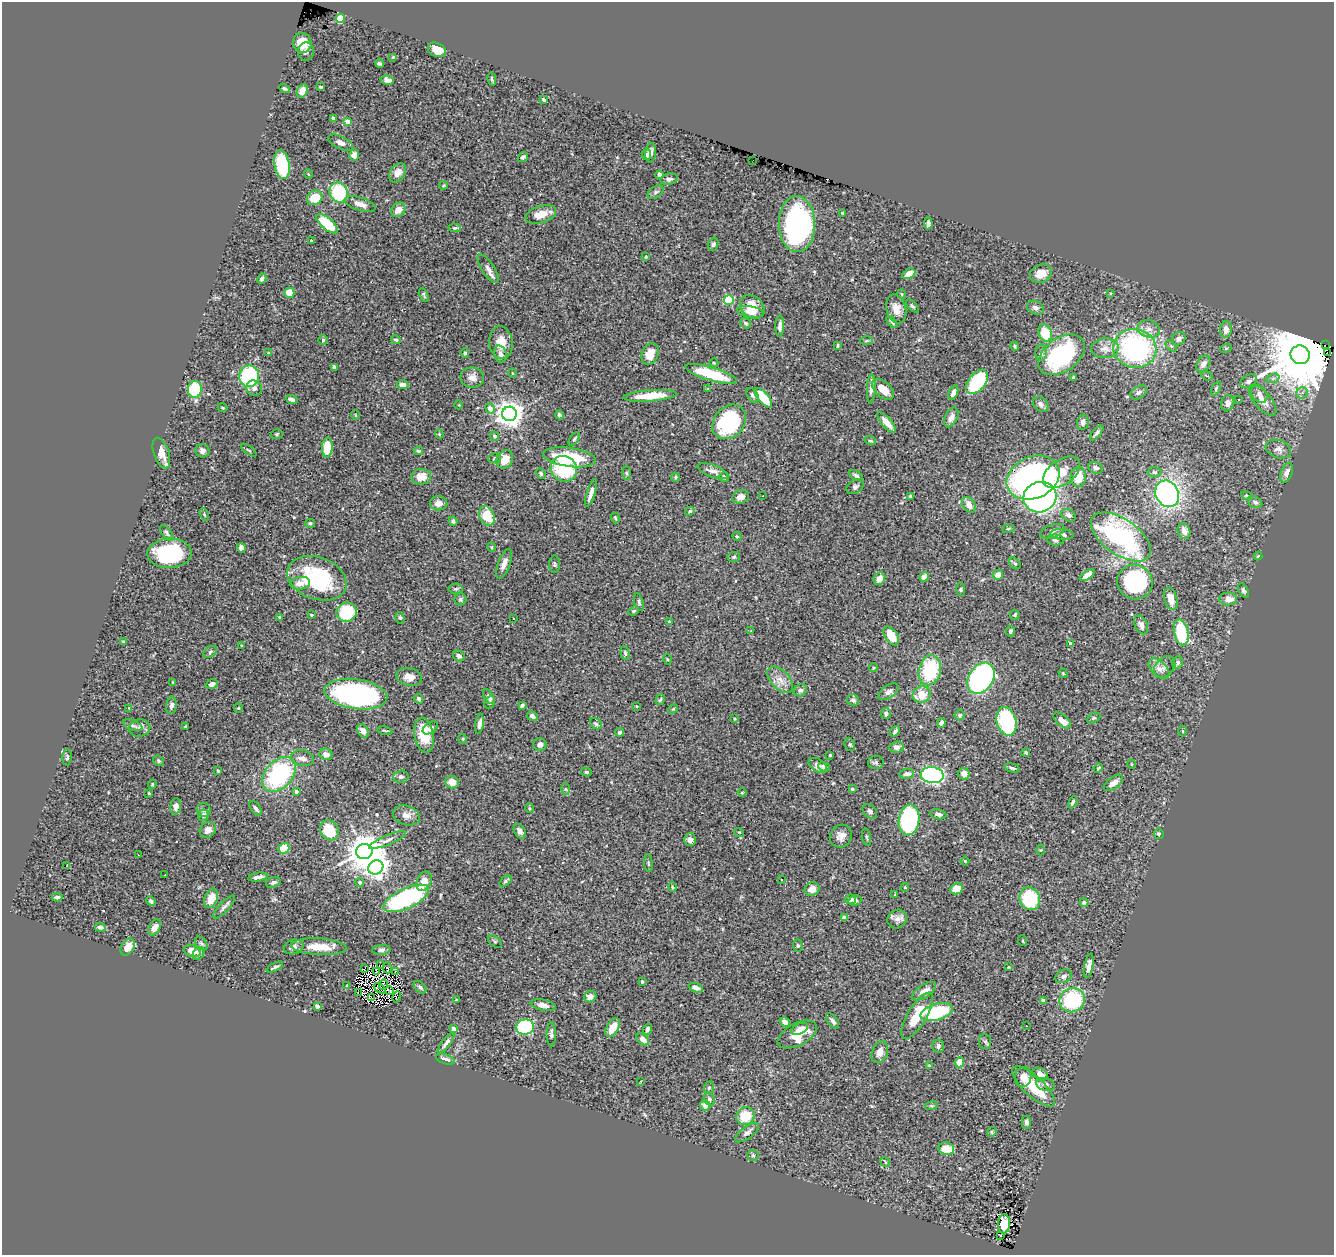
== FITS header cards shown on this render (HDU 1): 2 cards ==
NAXIS1  =                 1332
NAXIS2  =                 1253

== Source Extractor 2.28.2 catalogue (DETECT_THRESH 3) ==
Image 1332 x 1253 px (HDU 1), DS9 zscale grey, 1 PNG px = 1 image px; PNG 1336 x 1257 px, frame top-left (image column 1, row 1253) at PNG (2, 2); each listed source drawn as its Kron ellipse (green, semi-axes under 4 px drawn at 4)
Background 0.916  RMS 0.027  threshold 0.0818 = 3 sigma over >= 5 px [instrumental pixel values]
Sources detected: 426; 5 with non-positive FLUX_AUTO (blend fragments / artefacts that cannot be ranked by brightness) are neither listed nor drawn; the other 421 listed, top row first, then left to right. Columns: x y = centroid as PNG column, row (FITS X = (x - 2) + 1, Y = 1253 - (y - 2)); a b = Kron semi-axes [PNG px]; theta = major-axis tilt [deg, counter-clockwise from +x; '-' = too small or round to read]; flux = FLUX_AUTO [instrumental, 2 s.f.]
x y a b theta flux
340 19 4 4 - 78
302 43 10 9 - 26
437 50 9 7 -25 27
306 52 9 8 - 6.5
393 57 4 4 - 1.6
379 63 4 3 - 2.9
492 79 6 4 -77 2.9
387 80 6 4 -13 8.4
321 87 3 3 - 2.6
285 89 6 4 -29 3
302 91 7 5 63 14
544 100 4 3 - 7.2
333 118 4 3 - 4.9
348 122 4 4 - 25
341 143 13 6 -25 10
651 153 9 5 83 7.5
354 155 6 5 - 8.7
647 155 5 4 - 3.7
523 157 5 4 - 3.9
753 160 2 2 - 20
282 165 14 7 -80 95
397 173 10 7 56 11
308 174 4 3 - 1.5
659 175 4 3 - 4.9
669 179 9 5 10 6
443 186 4 3 - 1.4
339 192 10 9 - 98
656 192 9 5 34 4.4
315 198 8 7 - 34
360 204 16 6 -17 13
398 210 8 6 43 14
843 213 3 2 - 1.8
541 214 16 8 17 24
928 223 6 4 -86 5.5
327 224 13 6 -41 68
797 224 28 18 -89 410
455 228 6 4 -2 2.6
311 241 3 3 - 2.7
713 244 7 5 69 3.9
646 257 4 3 - 1.7
488 269 17 6 -56 10
909 274 7 4 28 20
1041 274 11 9 19 21
262 279 5 4 - 5.1
289 293 5 5 - 30
1111 293 4 3 - 1.5
902 294 5 3 - 1.7
424 295 7 3 -66 2.8
729 300 5 4 - 110
912 306 8 4 -47 2.8
752 307 13 10 -43 32
1035 308 9 6 -24 7.7
896 309 15 10 -75 19
751 312 13 5 -9 12
892 322 7 4 -50 3.2
746 323 6 5 - 3.3
780 326 11 4 88 7.9
1149 329 11 8 -15 13
1226 329 8 6 86 11
1045 333 9 6 -70 63
1179 339 7 6 - 7
323 340 5 4 - 2.3
396 340 5 4 - 3.3
866 341 6 3 1 2
501 343 16 11 -83 24
1325 345 2 2 - 2.6
837 346 4 2 - 1.7
1015 346 4 4 - 2.5
1171 346 6 4 -45 2.6
1105 348 14 10 3 16
1135 348 21 19 -12 340
1226 348 6 3 18 2
1327 352 2 2 - 160
269 353 4 3 - 1.8
465 353 5 4 - 3.7
1041 353 8 5 90 4.6
500 354 9 6 -73 8.2
650 354 11 8 67 30
1062 355 26 16 36 200
1300 355 9 9 - 25000
714 363 4 4 - 2.2
1203 364 9 6 60 11
335 367 4 3 - 12
512 373 5 3 - 1.7
711 374 27 6 -17 88
249 376 11 10 - 150
1207 376 6 3 -21 2.7
1073 377 4 3 - 1.7
472 378 11 10 - 14
1273 378 7 4 19 3.7
1249 381 9 6 30 6.7
977 382 14 8 50 140
402 385 6 4 -5 10
254 388 8 7 - 6.4
707 388 3 3 - 3.3
1216 388 7 4 65 3.1
195 389 8 7 - 120
871 389 15 4 87 8.6
883 389 13 7 -41 28
1139 392 9 6 33 4.8
953 393 7 4 66 11
1302 393 6 5 - 5.4
1259 394 9 7 -53 8.7
752 395 8 5 -56 4.4
650 396 27 5 4 48
763 398 12 5 -49 71
292 399 6 4 -21 5
1239 399 3 2 - 2.2
1263 400 19 8 -50 20
1228 403 8 6 71 8.3
1041 404 9 6 -44 7.2
459 405 4 3 - 1.3
223 408 5 2 - 1.7
490 409 5 4 - 15
509 414 7 7 - 2300
355 415 5 3 - 1.2
559 415 4 3 - 3.3
951 417 10 6 64 9.5
729 422 19 15 48 170
886 422 12 5 -50 20
1083 422 7 6 - 4.9
1097 433 9 4 50 4.5
277 434 6 4 16 2.8
439 434 4 4 - 2
494 436 5 4 - 3.3
574 439 8 4 55 3.4
870 441 6 3 -17 2.3
327 448 10 5 86 44
1278 449 13 9 -18 10
249 450 9 3 -35 2.7
202 451 7 6 - 7.2
418 451 5 3 - 3
161 453 16 7 -71 19
569 457 27 9 -8 93
494 458 6 5 - 3
505 459 9 8 - 29
1096 468 7 5 -25 4.7
564 469 13 12 - 110
713 471 16 6 -20 10
1062 472 21 12 36 42
1154 472 7 5 -2 3.4
1287 472 10 5 68 8.4
626 473 7 4 -89 2.6
541 474 6 4 -62 3.4
856 475 7 4 -30 4
421 477 10 7 3 23
675 477 4 4 - 1.9
724 477 5 4 - 4.6
1078 477 10 7 87 34
1033 478 27 21 24 750
855 487 9 6 33 5.6
591 493 14 4 73 10
1167 494 14 11 -61 460
763 496 2 2 - 1.3
910 496 4 3 - 2.3
1246 496 6 3 -18 2.1
741 497 8 6 16 12
1040 497 17 15 23 620
1255 502 7 5 -28 4.6
439 503 9 7 0 12
969 505 8 6 -58 16
690 511 5 4 - 2.9
204 515 7 4 -70 2.2
1068 515 8 5 -33 6.6
487 516 10 7 -64 47
615 518 5 3 - 2.5
453 521 5 4 - 4.1
310 523 5 4 - 2.8
1008 528 6 3 9 2
1052 531 13 6 18 6.5
1184 531 8 6 -71 11
167 533 9 4 -54 4.1
1062 534 12 5 -5 9.4
737 536 5 4 - 2.2
1121 537 34 18 -35 310
1055 540 8 5 -3 4.3
491 547 5 3 - 2
241 548 5 4 - 11
170 553 22 14 2 150
1258 556 4 4 - 2.3
734 557 6 5 - 3
1015 563 6 4 -48 3.1
504 564 16 6 69 13
555 564 8 5 90 3.3
998 575 5 4 - 14
1088 575 8 4 37 18
924 577 5 4 - 13
317 578 30 21 -20 160
879 579 7 5 56 15
1135 582 18 17 - 230
300 583 10 6 9 12
456 589 7 5 2 4
961 589 7 3 -82 2.2
1243 590 8 4 -62 4
460 599 6 6 - 3.3
1171 599 11 6 -75 20
1228 599 9 6 2 17
639 602 9 4 -73 3.5
634 611 5 4 - 2.4
347 612 10 9 - 73
311 615 3 3 - 2.1
1015 615 5 4 - 2.3
279 617 3 2 - 1.9
400 618 6 4 -74 2.8
513 619 3 2 - 3
669 622 3 3 - 2.3
1141 625 10 6 -64 7.8
751 631 4 3 - 1.7
1011 631 5 4 - 3.6
1181 632 13 7 -77 110
891 636 10 6 -56 34
123 642 4 3 - 2.8
1070 643 4 3 - 7.9
241 646 3 2 - 1.4
210 652 7 5 32 3.6
625 653 7 4 -75 2.7
459 656 6 5 - 5.7
667 659 5 3 - 1.7
1177 662 6 5 - 5.8
873 667 4 4 - 2.3
1165 667 12 9 45 8.8
1159 669 12 7 -46 11
930 670 15 11 76 110
1063 673 5 3 - 1.5
409 677 13 9 -14 17
981 678 17 12 56 380
780 680 16 9 -47 17
173 682 4 4 - 1.4
212 684 6 4 18 8.1
800 690 7 6 - 4.4
889 692 11 6 34 7.1
356 694 31 15 -8 350
922 695 9 8 - 31
489 697 8 4 -60 7.3
419 699 5 4 - 5.2
660 700 6 4 56 3.1
853 700 6 5 - 5.8
490 702 6 5 - 3.2
171 705 9 5 81 5.3
522 705 4 3 - 3.6
637 706 3 3 - 1.8
129 708 3 3 - 1.3
238 708 5 4 - 1.9
673 709 5 4 - 2
886 713 5 4 - 4
959 715 5 5 - 3.2
532 716 5 4 - 8
1094 718 7 4 27 2.7
734 719 4 3 - 1.9
1062 720 10 5 -40 14
1006 721 14 9 -77 180
941 723 5 4 - 6.3
479 724 10 4 82 7.5
596 724 6 5 - 4.2
133 725 10 5 -22 6.4
185 727 3 3 - 2.4
140 728 10 8 12 8.9
430 728 8 5 37 4.3
363 731 7 5 -58 11
385 731 7 3 -12 2.2
895 731 6 3 54 3.9
1183 731 5 3 - 2
620 732 4 3 - 3.6
424 735 18 9 -81 42
463 739 5 3 - 1.8
850 744 6 5 - 2.9
540 745 6 6 - 8.3
897 747 7 5 3 8.3
1026 753 4 3 - 2.5
326 754 6 5 - 10
830 755 3 3 - 1.8
67 757 8 5 87 3.7
302 758 12 8 -9 13
159 761 6 5 - 3.3
876 762 8 6 8 4.2
1132 764 4 3 - 1.6
818 765 10 6 -30 9
824 767 6 4 -23 3.9
1012 768 8 3 -14 4.7
1098 768 5 4 - 2
218 771 3 3 - 3.9
586 772 5 4 - 2.9
279 774 20 13 48 230
907 774 7 5 7 7.5
964 774 6 5 - 12
932 775 12 8 -8 410
401 777 8 6 2 5.1
452 782 7 6 - 20
1113 783 11 5 37 16
152 784 5 3 - 1.9
566 789 5 4 - 1.8
852 789 3 3 - 3
296 791 4 3 - 5.6
149 793 4 3 - 1.4
742 793 4 3 - 1.6
1073 802 6 3 65 3.5
176 806 8 5 83 7.7
256 808 8 4 -53 5.9
529 808 5 3 - 1.7
204 810 7 6 - 4.5
870 811 8 6 -46 5.2
938 814 8 5 -11 6
203 815 5 5 - 6.4
406 815 14 9 -16 13
909 820 15 10 81 260
208 830 9 7 45 9.5
329 830 10 9 - 67
520 831 8 5 -59 6.6
739 832 5 3 - 1.4
1159 834 5 4 - 3.7
841 836 12 10 47 12
866 837 9 3 -79 2.7
387 840 20 5 22 9.1
690 840 6 6 - 8.5
284 848 5 5 - 59
1041 850 5 3 - 1.4
364 851 8 7 - 5000
138 855 3 2 - 2.1
965 861 4 2 - 1.9
648 863 9 3 -84 2.5
66 866 3 2 - 16
376 867 8 7 - 940
165 875 3 2 - 2.8
258 877 10 4 9 7.5
781 880 3 2 - 2.7
424 881 10 7 69 20
505 881 7 3 39 3.1
273 882 7 5 19 4.7
360 882 4 4 - 4.7
672 887 5 3 - 1.8
905 887 4 4 - 2.6
812 889 7 6 - 16
957 889 6 5 - 27
895 894 4 2 - 1.3
57 897 5 4 - 5.2
211 898 10 6 69 23
406 898 25 10 24 260
851 899 5 5 - 7.5
1030 899 12 10 -66 110
151 901 5 4 - 4.5
855 901 7 5 14 5.5
1084 903 4 4 - 5.1
224 907 15 5 47 6.6
844 917 4 3 - 9.2
897 919 10 9 - 12
100 927 5 4 - 6
155 927 9 5 60 13
1023 941 5 3 - 1.5
495 942 8 5 -38 2.9
201 943 8 5 -50 3.6
798 945 6 4 -87 3
128 947 9 6 57 18
294 947 10 7 15 7
319 947 28 8 -3 35
381 950 9 5 4 4.7
192 951 8 6 -21 21
199 953 7 5 53 4.2
381 965 3 2 - 2.3
1089 966 12 4 79 8.1
275 967 9 3 26 3.6
1008 967 3 2 - 1.3
365 968 2 2 - 0.19
387 968 6 3 -73 2.5
396 971 3 2 - 1.7
376 972 3 2 - 0.93
1063 976 9 6 25 7.4
642 982 4 3 - 2.6
347 985 4 3 - 1.2
384 985 5 2 - 1.4
420 987 8 4 -44 4
696 988 7 4 -20 8.6
380 989 7 2 -35 1.2
389 991 4 2 - 1.5
924 991 14 6 34 14
358 992 2 2 - 1
397 997 5 2 - 2.3
590 997 6 5 - 11
372 998 3 2 - 1.3
456 1000 4 3 - 1.9
1043 1000 4 3 - 5.6
1072 1000 13 12 - 130
543 1005 12 5 -12 9.5
317 1006 3 3 - 11
937 1012 17 8 17 140
917 1016 26 9 59 58
833 1021 9 4 -53 6.1
785 1022 5 4 - 8.4
1026 1026 3 2 - 2.4
525 1027 9 7 11 210
613 1028 10 6 60 34
454 1029 4 4 - 7.6
647 1029 5 3 - 5.5
800 1029 9 5 26 11
551 1034 12 4 -90 4.7
797 1034 21 11 27 41
643 1039 7 5 -43 14
985 1042 7 6 - 4.4
446 1043 12 4 52 7.2
938 1046 6 6 - 5.5
880 1052 11 7 68 14
445 1059 10 5 -18 6.8
959 1062 5 4 - 25
929 1065 4 3 - 1.5
1040 1074 8 5 -30 11
1023 1077 10 8 74 13
641 1081 3 2 - 1.3
1046 1084 10 6 -16 7
1034 1086 27 9 -43 66
709 1088 6 5 - 2.9
709 1099 7 5 -62 4.7
705 1105 5 5 - 12
931 1106 6 4 17 2.5
745 1116 9 8 - 45
1026 1122 6 4 -89 6.1
992 1132 5 4 - 2.5
747 1133 14 6 37 8.5
946 1149 8 6 -7 32
753 1155 6 5 - 2.6
885 1162 5 3 - 1.8
1004 1224 10 6 86 24
1000 1236 3 2 - 3.3
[5 non-positive-flux detections neither listed nor drawn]